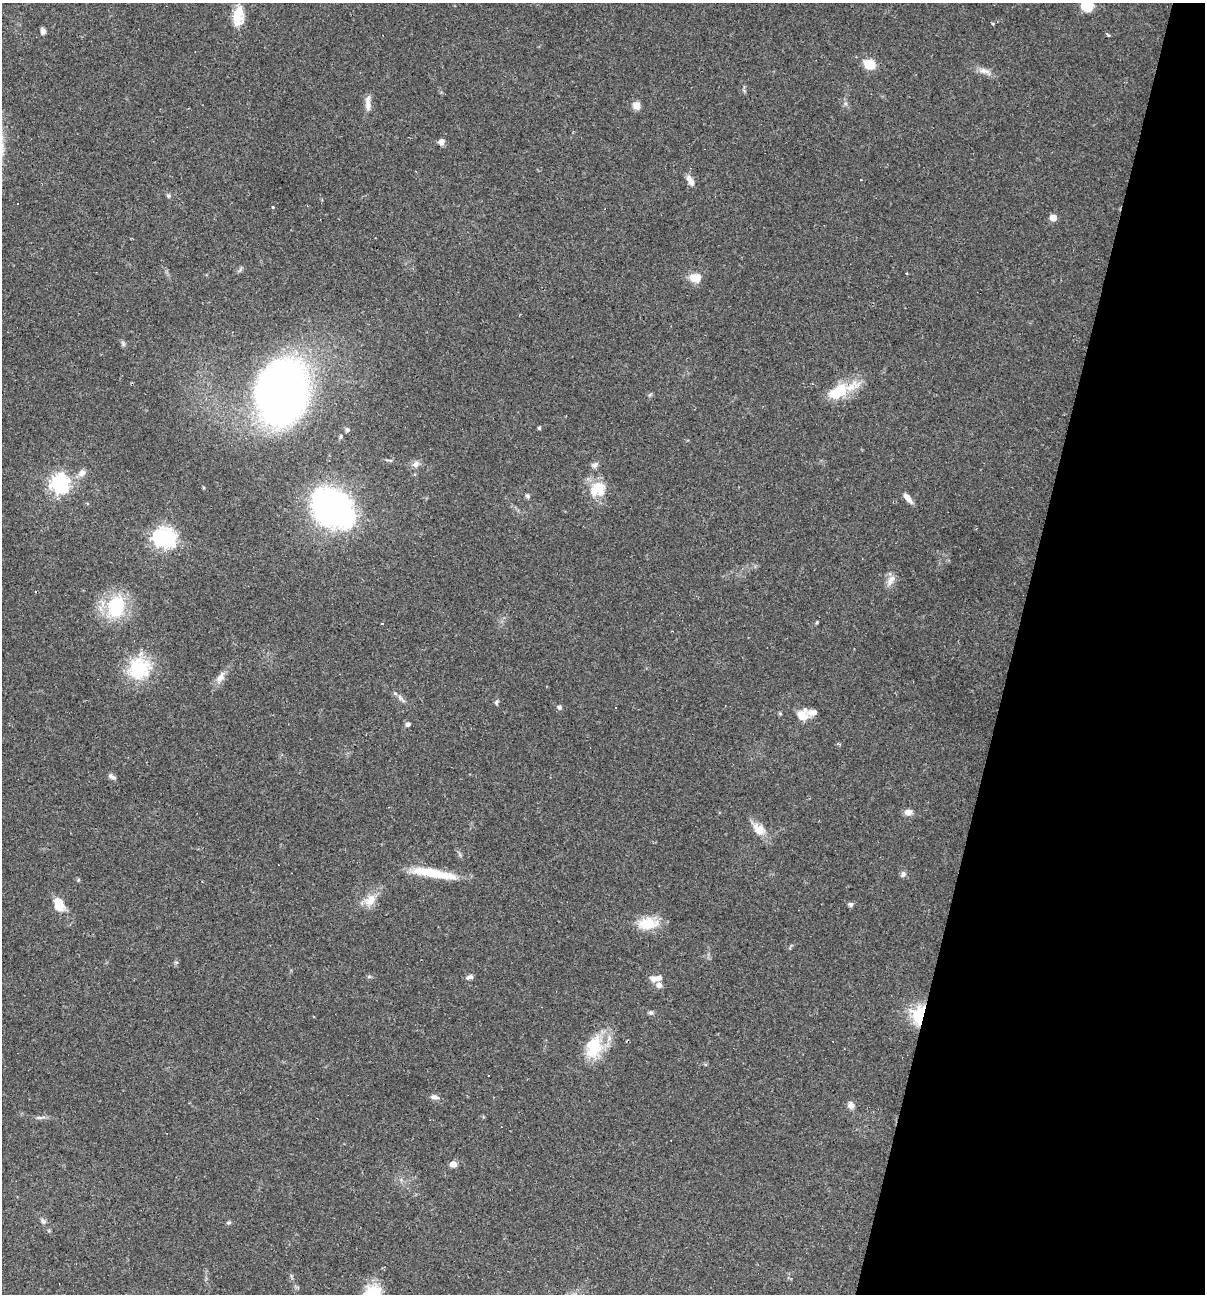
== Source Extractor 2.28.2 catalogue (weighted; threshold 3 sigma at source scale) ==
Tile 8 of 4 x 4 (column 4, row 2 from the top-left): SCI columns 3859-5061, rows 2583-3874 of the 5184 x 5165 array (HDU 1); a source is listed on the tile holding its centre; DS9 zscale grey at full resolution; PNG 1207 x 1296 px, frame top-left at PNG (2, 3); no overlay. Shown black and unused: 16% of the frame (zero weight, under 2 of 3 exposures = <1% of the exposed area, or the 3 px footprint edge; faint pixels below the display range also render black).
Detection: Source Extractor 2.28.2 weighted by HDU 2 'WHT'; one run over the whole footprint, this tile lists its part. Background 0.0493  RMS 0.005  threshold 0.0227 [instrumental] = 3 sigma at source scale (4.5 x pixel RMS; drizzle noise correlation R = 1.50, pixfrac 1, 0.05/0.05 arcsec/px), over >= 5 px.
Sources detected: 69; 1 inside a brighter object's white glare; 3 cosmic-ray / hot-pixel residue — not listed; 4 inside a brighter listed object's ellipse — not listed separately; the other 61 listed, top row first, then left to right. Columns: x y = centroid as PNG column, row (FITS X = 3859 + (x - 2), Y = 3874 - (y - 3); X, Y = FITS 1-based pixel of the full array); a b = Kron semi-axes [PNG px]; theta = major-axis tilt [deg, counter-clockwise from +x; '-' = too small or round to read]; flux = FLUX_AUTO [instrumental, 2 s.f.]
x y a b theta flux
1086 6 13 13 - 9.7
238 17 26 14 83 10
43 31 7 6 - 1.8
869 64 16 11 -27 6.7
984 71 16 7 -15 3.3
368 100 14 7 76 2.7
636 106 9 8 - 3.5
441 142 8 7 - 2.2
690 180 13 6 -58 3.3
861 180 3 2 - 0.29
168 196 6 5 - 0.91
272 206 3 3 - 4.7
1053 218 6 6 - 4.3
695 278 14 10 -6 6.2
123 344 8 4 90 0.96
283 392 46 38 79 390
837 392 29 16 29 15
539 428 4 3 - 0.76
347 430 6 5 - 0.97
415 464 9 8 - 2.4
595 465 9 7 30 1.8
82 473 11 8 40 2.9
59 483 7 7 - 240
598 489 21 18 37 12
528 496 6 5 - 1.1
908 498 13 5 -49 3.4
333 508 24 19 -39 290
167 538 7 6 - 170
891 580 16 8 58 3.5
116 606 23 17 78 32
817 622 5 3 - 0.51
382 623 3 2 - 0.42
139 668 30 28 44 26
220 677 15 9 59 3.8
401 699 17 4 -41 1.8
496 702 7 5 69 0.92
559 707 5 4 - 1.3
616 708 3 3 - 1.6
802 715 14 13 - 6.1
408 724 6 5 - 1.3
112 777 11 5 -26 1.6
908 812 9 7 4 3
759 829 19 12 -38 6.6
434 873 47 10 -10 19
903 874 8 5 89 1.4
370 900 18 12 47 6.7
59 904 15 10 -71 9.5
850 904 6 5 - 1.4
647 923 25 15 2 12
470 977 9 5 16 1.5
656 978 15 6 9 3.4
659 985 7 7 - 2.3
651 1013 9 4 0 0.98
919 1015 24 14 77 18
594 1046 31 20 73 19
434 1097 11 6 -9 1.9
851 1105 10 8 -61 2.4
39 1118 9 4 -9 1.2
453 1164 7 6 - 2.9
43 1221 8 6 -36 1.4
229 1223 8 4 2 0.78
Overlapping masked pixels (flux is a lower limit): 1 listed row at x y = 919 1015
Isophote crosses this tile's border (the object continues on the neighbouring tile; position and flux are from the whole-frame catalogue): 1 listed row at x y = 1086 6